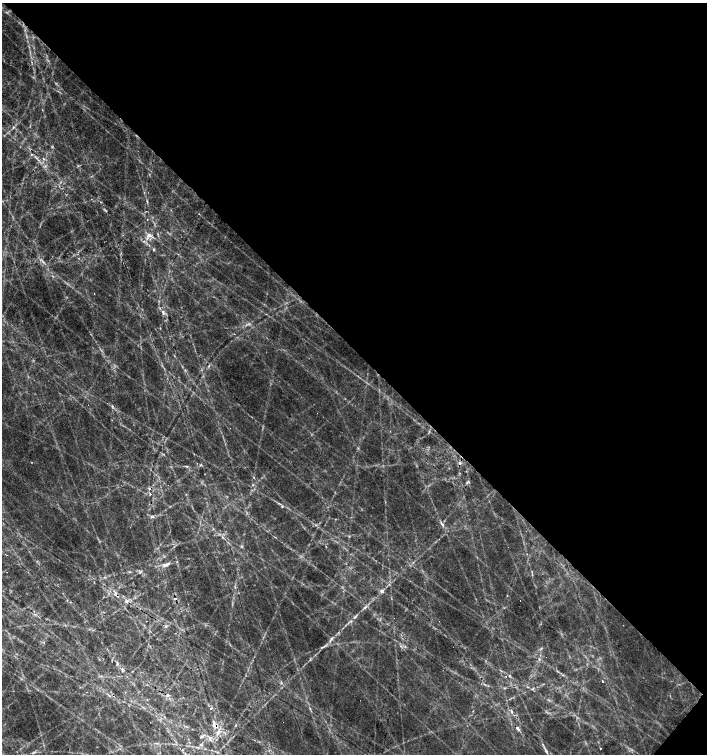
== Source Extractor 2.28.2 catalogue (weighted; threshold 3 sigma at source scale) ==
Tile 8 of 4 x 4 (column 4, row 2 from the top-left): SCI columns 4388-5796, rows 3011-4513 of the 6022 x 6017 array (HDU 1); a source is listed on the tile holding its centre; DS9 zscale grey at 2 x 2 block average (1 PNG px = mean of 2 x 2 image px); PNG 709 x 756 px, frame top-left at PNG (2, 3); no overlay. Shown black and unused: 46% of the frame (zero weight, under 2 of 3 exposures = <1% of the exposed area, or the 3 px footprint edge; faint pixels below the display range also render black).
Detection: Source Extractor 2.28.2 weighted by HDU 2 'WHT'; one run over the whole footprint, this tile lists its part. Background 0.129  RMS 0.014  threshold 0.0634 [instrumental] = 3 sigma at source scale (4.5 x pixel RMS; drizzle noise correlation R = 1.50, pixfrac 1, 0.0396/0.0396 arcsec/px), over >= 5 px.
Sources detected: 63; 2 too faint to see at this stretch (2 x 2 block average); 10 cosmic-ray / hot-pixel residue — not listed; the other 51 listed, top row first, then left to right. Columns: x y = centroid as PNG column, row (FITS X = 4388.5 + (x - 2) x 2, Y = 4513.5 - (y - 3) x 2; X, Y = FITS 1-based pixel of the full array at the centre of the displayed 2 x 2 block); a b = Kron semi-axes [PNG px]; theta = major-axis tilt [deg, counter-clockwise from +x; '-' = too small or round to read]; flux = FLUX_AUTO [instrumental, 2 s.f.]
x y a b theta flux
13 127 5 3 - 5.1
32 154 3 3 - 3
43 159 4 2 - 3.6
45 166 3 2 - 3.5
147 201 4 2 - 3.7
149 235 9 5 10 19
143 241 3 2 - 1.9
154 249 4 3 - 4.4
43 262 5 3 - 6.2
163 312 7 4 -72 12
200 465 4 3 - 3.9
186 466 4 2 - 3.5
254 477 3 2 - 2.5
467 482 3 3 - 4.6
149 489 4 3 - 5.8
150 494 3 2 - 5
282 506 3 3 - 4.4
152 516 4 3 - 6
442 525 5 3 - 7.5
177 562 3 2 - 2.4
165 565 8 5 -5 13
140 571 5 2 - 3.7
129 572 3 2 - 2.5
382 591 5 5 - 8.2
115 594 5 4 - 8.1
507 596 2 2 - 1.6
126 602 4 4 - 5.7
365 607 5 3 - 6.3
355 617 5 3 - 5.6
166 626 4 3 - 5.9
331 639 6 3 44 7.4
44 642 3 2 - 2.2
325 646 3 2 - 3.7
541 648 4 2 - 2.9
539 659 4 3 - 3.9
122 670 7 2 -55 4.2
563 675 3 2 - 2.2
602 681 2 2 - 7.7
87 692 2 2 - 1.8
109 695 5 2 - 3.7
211 708 2 2 - 6.7
511 712 4 3 - 6.6
214 722 6 3 -73 9.3
235 725 4 2 - 2.7
517 728 5 3 - 8.7
218 732 9 5 53 20
203 736 8 3 27 6.4
210 738 5 5 - 11
201 745 4 3 - 5.7
600 748 2 2 - 2
545 750 10 3 -58 10
Overlapping masked pixels (flux is a lower limit): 2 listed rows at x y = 149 489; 115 594
Diffuse or blended objects may show on this block-average render without a row.